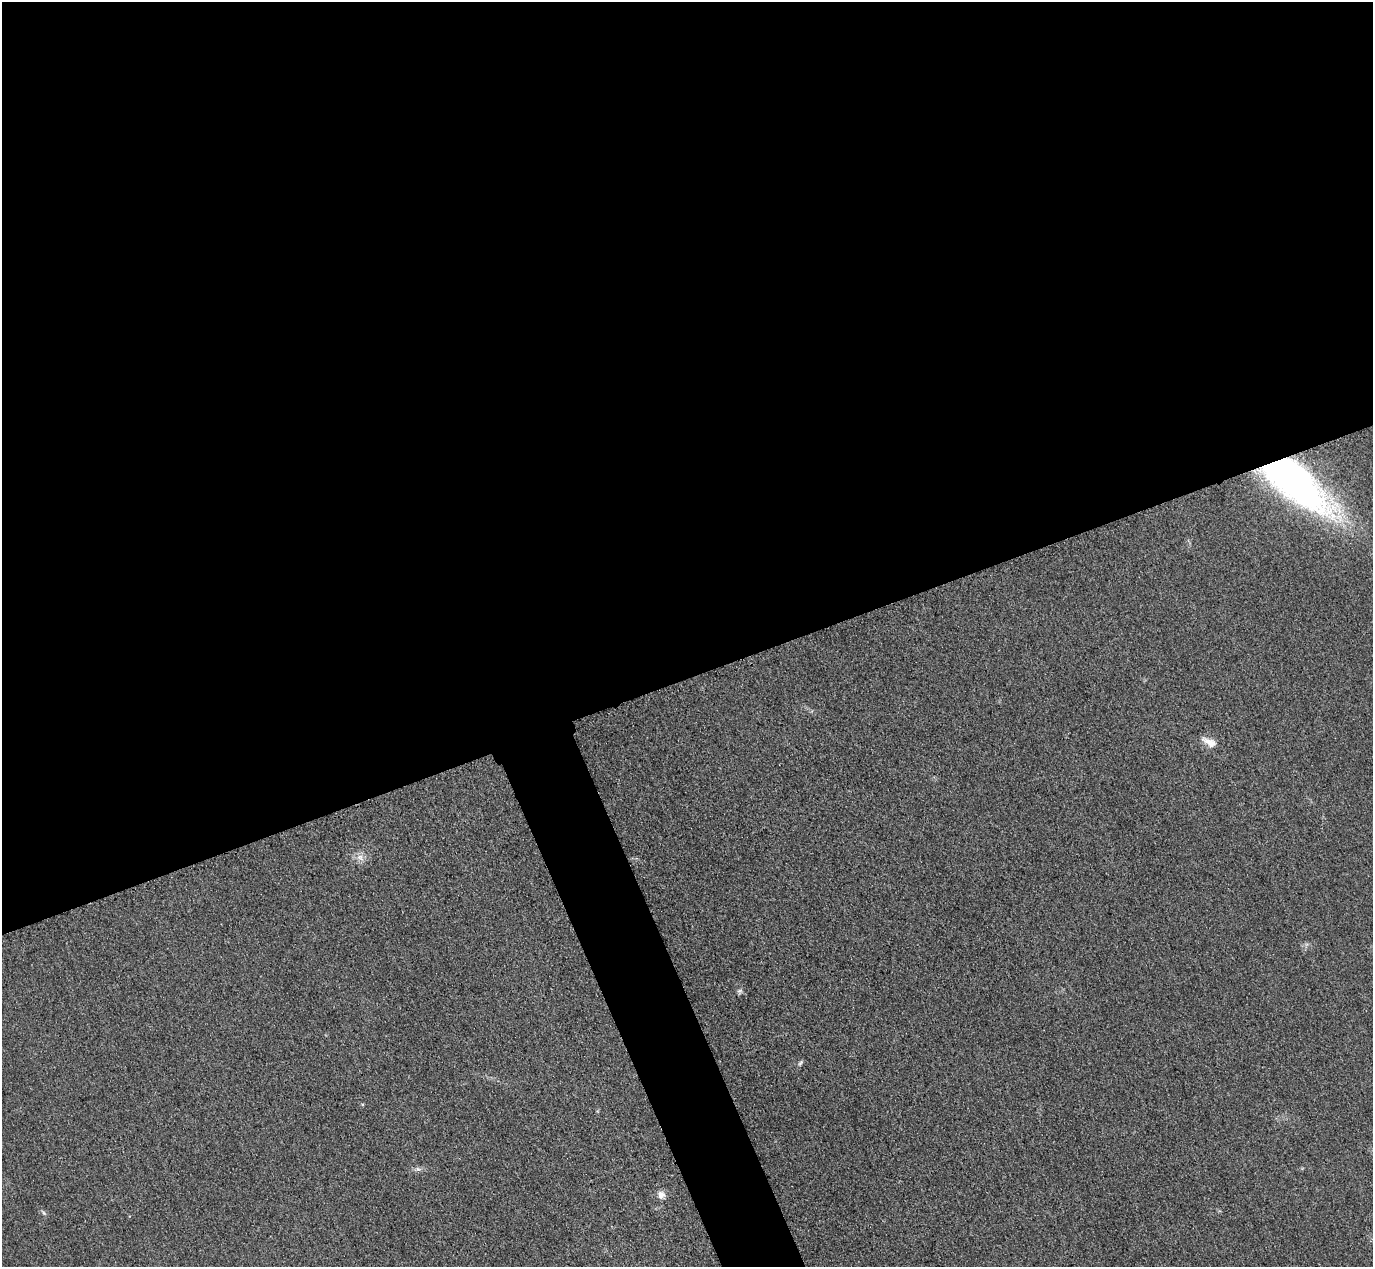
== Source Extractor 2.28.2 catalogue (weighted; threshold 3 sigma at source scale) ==
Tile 2 of 4 x 4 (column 2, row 1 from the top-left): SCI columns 1402-2772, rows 4097-5361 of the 5546 x 5533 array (HDU 1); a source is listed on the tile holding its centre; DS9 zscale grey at full resolution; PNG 1375 x 1269 px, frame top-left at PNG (2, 2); no overlay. Shown black and unused: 56% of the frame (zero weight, under 3 of 4 exposures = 3% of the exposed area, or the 3 px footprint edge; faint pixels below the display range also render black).
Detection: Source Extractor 2.28.2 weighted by HDU 2 'WHT'; one run over the whole footprint, this tile lists its part. Background 0.146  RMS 0.019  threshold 0.0864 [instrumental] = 3 sigma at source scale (4.5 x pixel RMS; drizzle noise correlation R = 1.50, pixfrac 1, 0.05/0.05 arcsec/px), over >= 5 px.
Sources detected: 8; all 8 listed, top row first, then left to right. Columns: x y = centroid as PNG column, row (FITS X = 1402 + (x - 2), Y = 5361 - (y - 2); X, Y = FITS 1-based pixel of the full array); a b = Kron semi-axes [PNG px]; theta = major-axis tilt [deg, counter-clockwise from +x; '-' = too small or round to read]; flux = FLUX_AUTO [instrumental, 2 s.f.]
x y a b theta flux
1294 481 74 29 -41 840
1210 742 20 8 -27 18
360 857 11 8 -45 11
740 991 7 4 2 3.6
800 1063 7 4 45 3.3
418 1169 7 4 -18 4.1
661 1195 9 9 - 11
44 1213 6 4 -70 2.7
Overlapping masked pixels (flux is a lower limit): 1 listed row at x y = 1294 481